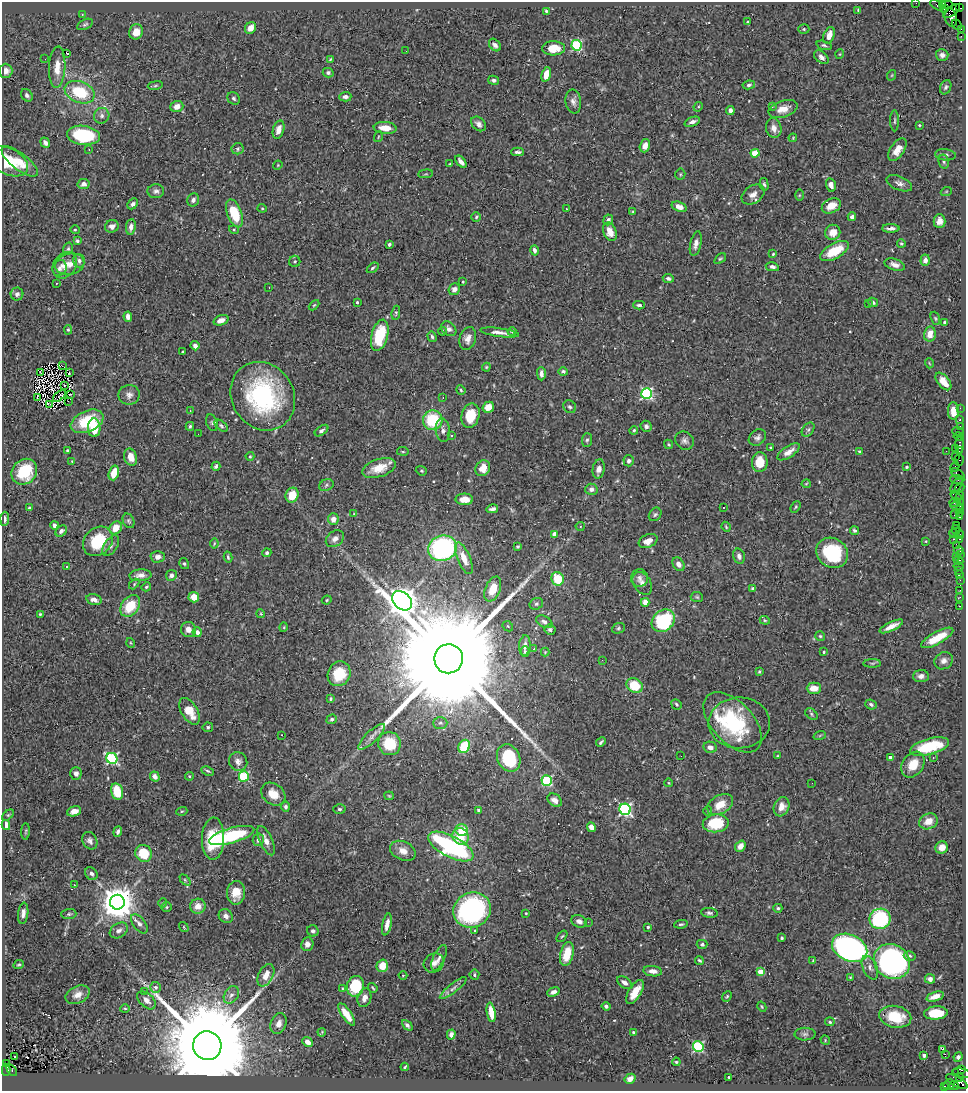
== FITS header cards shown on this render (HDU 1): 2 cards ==
NAXIS1  =                  964
NAXIS2  =                 1089

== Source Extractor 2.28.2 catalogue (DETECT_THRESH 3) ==
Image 964 x 1089 px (HDU 1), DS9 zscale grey, 1 PNG px = 1 image px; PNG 968 x 1093 px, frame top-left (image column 1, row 1089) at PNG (2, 2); each listed source drawn as its Kron ellipse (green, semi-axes under 4 px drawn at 4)
Background 0.529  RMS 0.021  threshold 0.0643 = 3 sigma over >= 5 px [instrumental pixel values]
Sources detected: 518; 4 with non-positive FLUX_AUTO (blend fragments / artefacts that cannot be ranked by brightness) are neither listed nor drawn; of the other 514, the 500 brightest by FLUX_AUTO listed and drawn (14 fainter detections omitted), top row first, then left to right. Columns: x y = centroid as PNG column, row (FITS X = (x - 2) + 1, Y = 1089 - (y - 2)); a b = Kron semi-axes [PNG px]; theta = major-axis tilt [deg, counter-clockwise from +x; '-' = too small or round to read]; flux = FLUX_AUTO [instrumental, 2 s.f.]
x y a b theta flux
916 3 2 2 - 11
942 4 4 3 - 39
937 5 7 3 -29 38
947 5 6 3 3 25
959 8 3 2 - 41
944 9 3 3 - 320
858 10 4 3 - 1.5
546 11 4 3 - 2.1
952 11 10 4 36 700
82 14 2 2 - 1.1
951 18 9 6 -77 260
747 22 4 3 - 1.5
85 24 8 5 26 2.9
957 25 5 2 - 24
250 28 6 5 - 12
804 29 5 4 - 2
961 29 4 2 - 30
136 32 8 6 70 14
829 35 8 5 70 14
961 36 2 2 - 8.9
495 45 7 5 -50 5
577 45 5 5 - 140
824 45 8 4 -14 2.8
553 48 11 7 1 22
406 51 2 2 - 1.8
66 53 3 3 - 20
840 54 5 3 - 1.1
942 55 6 6 - 6.1
821 57 8 5 -41 6.2
45 59 2 2 - 290
330 59 4 3 - 1.5
57 67 21 8 87 20
6 71 7 6 - 7.8
328 73 5 4 - 3.1
546 74 7 4 74 16
892 75 5 3 - 1.4
494 80 5 4 - 3.6
155 85 8 4 9 2.6
749 85 6 4 9 2.7
946 87 7 5 67 3.3
80 92 15 10 -22 65
27 95 7 5 -52 3.3
345 97 6 4 3 4.4
234 98 7 5 -45 3.1
573 101 12 8 -81 7.1
177 106 6 5 - 11
698 107 5 4 - 1.6
772 107 2 2 - 20
783 109 15 8 18 16
730 110 4 4 - 4.9
102 116 8 7 - 5.5
895 121 10 3 90 2.4
692 122 8 4 21 5.8
479 124 8 6 -44 5.7
919 125 3 2 - 1.3
385 128 11 6 -5 18
774 128 10 7 -77 9
278 130 9 5 74 13
83 135 16 9 -7 100
378 137 5 3 - 1.3
793 138 4 3 - 1.4
45 143 5 4 - 5.4
645 146 7 5 73 8.4
89 149 3 2 - 1.9
238 149 6 5 - 2.5
897 150 13 7 57 16
517 152 6 4 -2 4.1
755 153 4 4 - 38
945 155 10 5 -5 5.4
8 161 22 13 -26 46
20 161 22 8 -38 23
461 162 7 4 -50 6.8
944 162 7 5 -77 2.9
450 164 4 2 - 1.1
278 165 5 3 - 1.3
426 174 7 3 5 1.7
680 174 5 5 - 1.8
899 183 13 6 -23 6.7
83 184 6 5 - 7.2
764 184 6 4 -76 2.7
831 185 7 5 -76 7.1
156 191 8 7 - 4.7
946 192 6 3 20 1.5
753 195 12 8 34 10
799 195 6 4 89 1.6
193 200 7 5 65 5.8
133 204 6 4 46 4.6
831 206 10 7 26 16
679 207 8 5 -21 10
262 208 4 4 - 1.6
566 209 3 2 - 1.3
633 212 4 4 - 1.8
234 213 14 7 -69 52
476 217 5 4 - 2.2
852 217 4 4 - 3.8
608 220 5 5 - 6.3
939 221 7 6 - 9.2
112 226 7 6 - 7.2
131 227 8 5 82 6.8
891 228 9 3 -1 5.8
75 230 5 4 - 1.8
234 230 5 3 - 1.5
610 232 9 6 -67 17
833 232 8 7 - 14
77 241 4 3 - 2.5
389 244 4 3 - 2.6
696 244 12 5 77 7
901 244 4 4 - 1.7
68 249 6 4 74 2.3
534 250 5 4 - 4.3
835 251 16 7 29 41
773 254 4 4 - 1.5
720 259 7 4 39 2.2
925 260 6 4 87 8.1
79 261 7 6 - 4.9
295 261 6 5 - 2.7
70 264 15 10 11 15
65 265 14 11 54 14
895 265 11 5 -18 8.7
772 267 6 4 -11 4.4
59 268 8 7 - 5.5
373 268 6 4 38 2.4
668 278 5 4 - 3.8
463 282 3 2 - 1.4
56 283 3 2 - 1.3
269 287 3 2 - 2.4
454 289 6 5 - 6.3
17 294 6 6 - 4.2
357 302 3 3 - 2.1
873 302 5 4 - 3.4
869 304 3 3 - 3.2
314 305 6 3 44 1.7
639 305 6 4 0 3.2
396 313 7 4 82 2.2
128 317 5 4 - 7.9
935 318 7 4 -71 2
221 320 8 5 20 9.8
944 322 3 3 - 2
449 329 8 6 -41 4.7
68 330 5 4 - 2
442 331 4 3 - 1.6
512 331 4 4 - 2.6
500 333 19 4 -8 8.3
930 334 7 5 79 17
380 335 16 8 75 57
432 337 6 4 -71 2.5
468 339 12 8 75 10
195 346 4 4 - 6.8
182 352 3 2 - 1.4
929 363 5 3 - 1.2
62 366 2 2 - 1.1
486 367 4 4 - 1.7
563 372 5 4 - 4
40 373 3 2 - 1.7
69 373 3 2 - 1.3
541 374 7 4 -89 6.6
943 381 10 5 -50 13
65 385 2 2 - 1.5
461 390 5 4 - 1.6
71 394 3 2 - 1.9
647 394 5 5 - 210
129 395 10 10 - 7.6
59 396 7 2 43 1.8
263 396 35 31 -58 200
443 397 3 2 - 3.8
37 398 3 2 - 65
68 401 2 2 - 1.3
50 404 2 2 - 1.3
488 407 6 5 - 20
570 407 7 6 - 3.3
960 408 2 2 - 13
190 410 3 3 - 0.98
953 411 9 5 -88 14
470 416 12 9 74 36
433 420 10 10 - 74
960 420 3 3 - 23
87 421 17 10 23 63
212 423 8 5 -70 2.6
190 426 4 3 - 2.3
221 426 8 4 -39 2.7
646 426 5 5 - 4.5
960 426 2 2 - 18
94 428 9 6 -89 34
443 430 12 7 -84 6.8
634 430 4 4 - 2.5
808 430 8 5 53 3.4
321 431 8 4 36 3.4
958 431 6 2 -18 61
198 434 2 2 - 3.3
451 435 3 3 - 2.1
757 437 9 7 41 5.3
959 437 5 3 - 75
587 440 7 5 87 2.8
684 441 10 8 -40 6
669 444 5 4 - 1.7
960 445 8 3 90 81
770 448 4 4 - 1.6
955 448 3 2 - 28
67 450 3 3 - 1.9
403 451 6 3 -8 1.6
859 451 3 3 - 1.8
946 451 2 2 - 6.5
960 451 4 3 - 31
788 452 13 5 33 11
250 456 4 4 - 1.3
955 456 3 3 - 64
131 457 9 6 -73 15
959 460 6 5 - 47
72 461 4 3 - 1
629 461 5 5 - 5.2
760 462 10 8 87 26
216 466 4 3 - 3.5
906 467 4 3 - 2.6
955 467 5 3 - 99
379 468 17 9 18 24
483 468 8 7 - 19
599 469 9 6 79 8.6
421 471 6 4 -21 2
24 472 14 12 48 59
114 473 7 5 73 26
958 474 8 3 -36 49
957 479 7 4 -2 130
806 484 4 4 - 1.5
326 485 7 5 25 3.8
957 485 9 4 60 240
960 488 5 3 - 29
591 489 6 5 - 6.1
292 495 7 6 - 31
956 496 6 3 -38 54
960 498 7 3 88 120
464 499 9 5 -1 16
955 502 6 3 2 230
956 506 6 4 -6 79
723 507 2 2 - 1.4
796 507 6 4 52 1.9
29 508 3 3 - 1.8
960 508 4 2 - 25
492 509 6 3 12 4.4
960 513 4 3 - 78
354 514 4 4 - 1.4
655 514 7 6 - 3.3
955 515 3 3 - 20
960 517 4 3 - 63
5 519 7 4 87 4.1
333 519 6 5 - 10
128 521 8 5 -64 2.8
957 525 2 2 - 26
55 526 4 4 - 5.7
580 526 4 4 - 1.5
726 527 5 3 - 1.5
116 528 7 5 49 19
854 530 4 3 - 2.8
956 530 5 3 - 46
61 531 6 5 - 4.6
953 533 4 2 - 49
554 534 4 4 - 13
960 535 4 2 - 32
335 539 10 7 37 8.2
953 539 3 2 - 92
960 539 3 2 - 36
98 541 16 13 43 60
648 541 10 6 24 15
926 541 3 2 - 1.1
214 544 5 3 - 1.5
111 546 11 6 56 5.5
518 546 3 3 - 1.8
957 546 4 3 - 42
442 548 14 12 17 220
959 551 5 4 - 54
267 553 4 4 - 3.6
832 553 16 14 -35 88
960 555 2 2 - 29
739 556 8 5 -75 6
956 556 2 2 - 190
158 557 7 6 - 7.2
228 557 5 3 - 2.3
464 558 17 6 -67 20
959 561 5 4 - 100
184 563 6 4 -58 2.5
678 564 7 5 -56 6.9
67 566 3 2 - 2.2
959 566 5 4 - 14
958 570 2 2 - 10
140 575 11 6 5 8.5
171 575 5 5 - 6.1
960 575 4 3 - 110
640 578 9 8 - 5.8
558 579 7 6 - 40
960 580 2 2 - 9.1
642 583 12 8 -56 8.4
134 584 6 4 47 1.8
146 587 5 4 - 1.9
753 588 4 4 - 4.7
493 589 13 7 68 29
960 590 2 2 - 6.3
194 597 5 5 - 18
697 597 6 5 - 2.2
960 597 3 2 - 7.1
94 600 8 5 -15 7.9
327 600 5 4 - 1.4
402 601 11 8 -43 2900
645 602 4 4 - 30
536 604 7 5 30 2.7
130 606 12 8 52 41
959 606 3 2 - 12
40 614 3 3 - 2
261 614 4 3 - 1.3
765 620 5 4 - 1.6
663 621 12 10 40 110
544 622 8 5 -29 4.6
508 626 6 4 -46 1.9
891 626 13 4 26 13
284 627 5 3 - 1.2
618 628 6 5 - 2.7
188 629 7 7 - 9.6
550 630 5 5 - 2.9
197 632 5 4 - 9.6
820 636 5 5 - 1.9
937 638 18 6 29 29
131 643 5 3 - 1.2
525 645 10 5 84 7.7
534 649 3 2 - 2.1
525 651 5 4 - 2.2
545 652 4 4 - 1.3
823 652 3 3 - 2.2
449 659 14 14 - 110000
602 660 2 2 - 3.3
944 661 9 8 - 7.1
872 663 9 3 0 2.3
759 672 4 3 - 2.2
339 674 12 11 - 45
921 676 8 6 4 6.5
635 686 8 7 - 42
814 688 7 5 1 16
330 699 4 3 - 2.2
676 704 6 4 -50 2.7
871 704 6 5 - 3.6
190 711 15 8 -58 26
811 714 7 4 -39 2.5
332 719 5 4 - 2.6
733 722 36 20 -47 130
440 723 7 6 - 3.6
739 723 30 25 1 82
208 727 5 4 - 3.2
282 735 3 2 - 1.7
820 735 6 4 20 1.6
372 737 17 5 44 8.1
601 742 5 3 - 2.3
389 744 11 11 - 48
464 746 7 5 60 53
710 747 7 5 -10 8
929 747 20 8 15 69
681 756 2 2 - 1.2
777 756 4 4 - 1.4
890 757 4 3 - 5.6
112 758 5 5 - 210
509 758 14 11 -65 78
933 758 2 2 - 1.5
238 761 10 9 - 7
913 765 14 10 55 24
208 771 6 4 -27 2.4
76 773 6 5 - 5.5
189 776 4 4 - 1.6
244 776 5 5 - 110
155 777 5 4 - 7.9
547 780 5 5 - 120
669 783 4 3 - 1.1
812 783 2 2 - 2.5
117 791 8 5 -76 40
273 794 13 10 -40 19
389 796 5 4 - 1.5
555 800 8 5 -40 8.3
720 805 14 9 30 23
285 807 5 4 - 3.8
782 807 10 7 69 12
339 809 6 4 -2 2.3
625 809 6 5 - 270
479 810 4 4 - 2.5
74 811 7 4 19 8.7
182 811 5 3 - 1.6
708 811 5 4 - 1.7
8 815 7 4 44 2.1
928 821 10 7 25 17
716 823 13 9 7 58
6 825 5 4 - 13
591 827 5 4 - 11
462 830 6 6 - 25
26 831 8 4 89 2
118 832 5 3 - 4
232 835 23 7 16 130
461 836 8 8 - 23
213 839 21 11 88 51
258 840 6 5 - 5.9
90 841 9 7 -63 5
266 841 16 6 -66 12
451 846 25 10 -27 270
740 846 6 5 - 10
942 847 6 6 - 15
403 851 13 9 -25 12
144 853 9 8 - 46
91 874 7 5 -49 4.8
185 880 6 4 -46 1.9
74 885 3 2 - 1.1
236 893 12 9 87 20
117 902 7 7 - 3500
163 903 5 3 - 1.2
198 906 8 7 - 13
167 907 5 5 - 2.1
778 908 4 4 - 2.4
472 910 19 17 25 330
23 913 10 5 82 7.3
526 913 3 2 - 1.5
709 913 8 5 -6 3.2
69 914 7 5 1 2.4
226 916 8 6 -46 6.5
880 919 10 10 - 130
579 921 8 6 -25 5.8
588 922 2 2 - 2.5
139 924 11 6 -52 5.8
387 924 11 4 77 10
681 924 7 4 9 2.4
184 927 5 3 - 1.4
648 927 3 3 - 2.6
119 930 10 7 33 5.9
475 930 3 2 - 1.4
313 931 6 5 - 3.6
562 936 7 3 52 1.7
782 938 3 3 - 1.8
307 944 7 6 - 7.8
702 944 5 4 - 3.4
850 948 18 13 -26 550
567 954 12 6 76 34
910 956 6 5 - 2.9
439 958 14 5 66 5.7
699 960 4 3 - 2.3
813 961 3 2 - 1.4
892 961 19 16 -36 390
434 963 10 9 - 8.5
18 965 5 4 - 1.9
382 966 6 5 - 23
870 968 13 7 -66 7
653 971 9 5 -6 8
760 972 4 4 - 31
266 975 12 7 62 17
403 975 4 3 - 1.2
474 975 5 5 - 2.8
850 977 4 3 - 1.4
930 979 5 4 - 6.3
624 983 8 5 -36 6.7
355 986 10 8 76 75
156 987 5 5 - 3.4
373 988 5 2 - 1.7
453 988 16 4 38 6.5
343 989 4 3 - 1.6
145 991 2 2 - 1.1
553 992 6 4 21 5.5
635 992 13 6 58 23
78 995 13 8 24 13
231 995 9 7 57 6.8
727 996 6 4 49 2.1
935 997 9 4 19 13
364 998 9 6 73 10
146 1000 11 6 -44 8.1
606 1006 4 4 - 3.2
762 1007 5 3 - 1.5
125 1008 5 3 - 1.4
491 1012 10 4 -81 21
936 1013 12 6 5 47
347 1014 13 5 -55 21
895 1017 16 11 -11 43
830 1022 4 4 - 2.4
279 1023 11 7 68 9.4
407 1025 6 4 -45 3.7
322 1032 4 2 - 1.3
633 1032 4 3 - 1.6
451 1034 5 4 - 5
805 1034 10 6 0 4.5
825 1040 5 4 - 1.4
308 1042 6 4 -39 12
207 1046 14 14 - 41000
698 1047 5 5 - 140
943 1049 3 2 - 15
945 1054 2 2 - 550
924 1055 3 3 - 5
15 1056 3 2 - 2.3
958 1057 5 4 - 5
676 1062 4 3 - 1.7
6 1064 2 2 - 6.5
405 1067 4 2 - 1.6
6 1070 6 3 -89 190
12 1070 7 3 -56 84
962 1070 4 3 - 46
962 1073 10 2 -13 18
729 1077 3 3 - 2
959 1078 3 3 - 86
630 1079 6 4 31 6
957 1081 12 5 -28 500
949 1084 6 5 - 110
954 1085 4 3 - 84
944 1086 3 2 - 20
At the frame edge (FLAGS 8, measured only in part): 2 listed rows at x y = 916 3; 942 4
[14 fainter detections neither listed nor drawn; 4 non-positive-flux detections neither listed nor drawn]